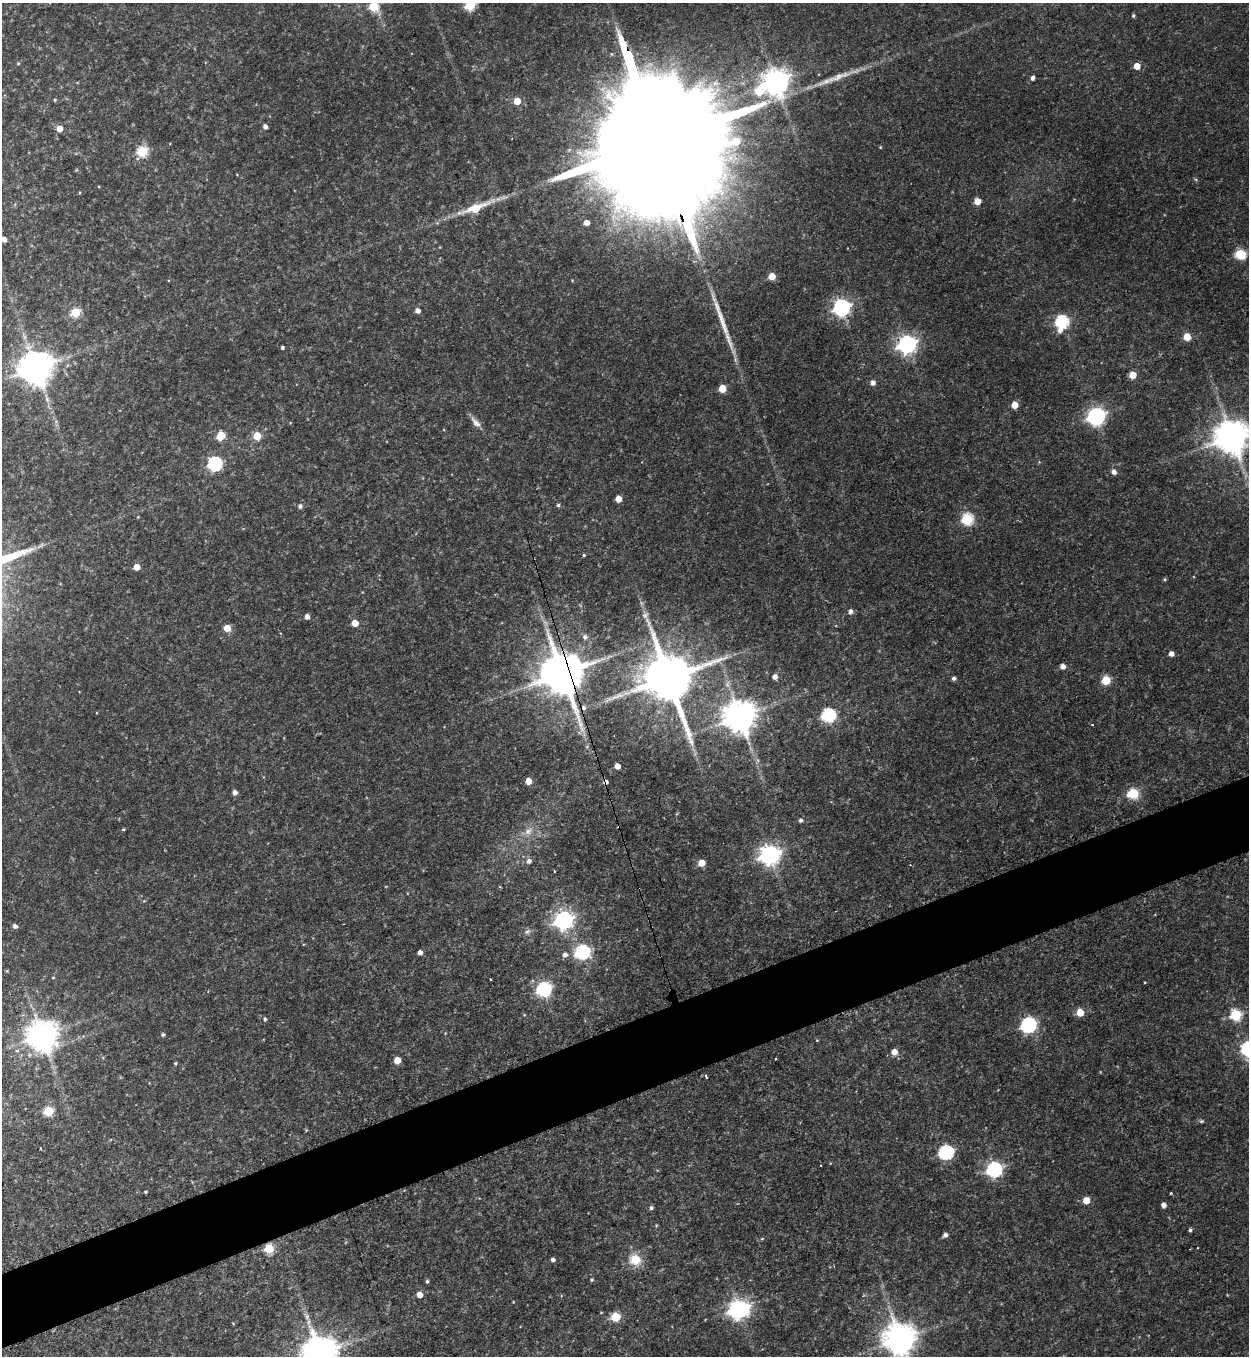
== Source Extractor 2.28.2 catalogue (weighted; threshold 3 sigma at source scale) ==
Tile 7 of 4 x 4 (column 3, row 2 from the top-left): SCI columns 2771-4017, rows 2728-4081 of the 5414 x 5454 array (HDU 1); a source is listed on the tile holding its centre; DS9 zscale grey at full resolution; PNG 1251 x 1358 px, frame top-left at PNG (2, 3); no overlay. Shown black and unused: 6% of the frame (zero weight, under 3 of 4 exposures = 3% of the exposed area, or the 3 px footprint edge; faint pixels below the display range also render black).
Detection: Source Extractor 2.28.2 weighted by HDU 2 'WHT'; one run over the whole footprint, this tile lists its part. Background 0.175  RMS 0.0097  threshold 0.0434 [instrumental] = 3 sigma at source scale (4.5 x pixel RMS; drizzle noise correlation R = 1.50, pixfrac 1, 0.05/0.05 arcsec/px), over >= 5 px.
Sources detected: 127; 1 too faint to see at this stretch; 6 cosmic-ray / hot-pixel residue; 1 long thin detection or spike segment (spike, bleed or trail) — not listed; the other 119 listed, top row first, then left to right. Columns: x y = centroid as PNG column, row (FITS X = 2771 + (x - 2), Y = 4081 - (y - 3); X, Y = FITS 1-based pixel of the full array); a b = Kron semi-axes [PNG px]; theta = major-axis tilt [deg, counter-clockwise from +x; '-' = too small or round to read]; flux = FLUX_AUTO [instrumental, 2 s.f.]
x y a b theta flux
470 5 6 5 - 66
373 6 8 6 -88 34
1133 16 5 4 - 1.3
18 64 5 3 - 0.88
1137 66 5 5 - 12
838 77 38 8 20 17
1032 78 5 4 - 2.7
776 82 8 8 - 1000
759 92 9 8 - 26
55 100 5 3 - 0.83
517 101 5 5 - 14
265 127 5 4 - 3.4
59 129 5 5 - 8.3
658 145 106 25 -72 96000
880 147 4 3 - 0.73
142 151 6 5 - 57
977 201 5 5 - 13
475 208 20 7 20 31
586 223 4 4 - 6.6
3 239 4 4 - 5.1
1240 254 10 9 - 19
772 276 5 5 - 16
841 307 7 7 - 300
417 311 5 5 - 4.8
75 312 5 5 - 45
1062 322 7 6 - 120
1187 337 5 5 - 17
907 344 7 7 - 420
282 348 3 3 - 1.7
36 368 10 9 - 2000
1133 375 5 5 - 17
873 383 5 5 - 4.3
722 389 5 5 - 22
1015 405 5 5 - 12
1096 416 8 7 - 340
476 422 18 7 -47 5.7
221 436 5 5 - 37
257 436 5 5 - 24
1231 437 10 10 - 1900
215 464 6 6 - 150
1114 472 6 5 - 4.1
618 499 5 5 - 12
558 505 4 4 - 1.7
300 506 6 5 - 2.9
967 519 6 6 - 82
584 555 4 4 - 1
136 567 5 5 - 10
850 612 5 5 - 3.8
645 615 7 6 - 2.5
307 617 5 4 - 4.5
355 623 5 5 - 14
227 628 5 5 - 11
585 637 6 5 - 2.6
1171 654 5 4 - 4.7
1062 666 5 5 - 5.2
562 673 13 11 -70 3900
775 677 6 5 - 4.4
668 678 15 12 -71 5700
954 678 5 4 - 2.5
1106 680 5 5 - 37
828 715 6 6 - 140
740 717 9 9 - 1800
1093 724 3 3 - 2.2
617 766 5 4 - 7.4
528 781 5 5 - 13
234 792 5 4 - 4.6
1133 794 6 5 - 60
800 820 5 4 - 2.2
123 829 4 3 - 0.96
528 831 10 8 51 5.9
770 855 8 7 - 510
529 861 6 5 - 3.5
701 863 5 5 - 14
910 865 3 2 - 1.3
554 871 3 3 - 2.3
564 920 7 7 - 360
15 926 5 4 - 3.1
527 931 8 6 32 2.7
420 952 4 4 - 4.1
582 952 7 6 - 160
565 955 6 6 - 3.6
53 977 4 3 - 0.69
490 979 2 2 - 1
544 989 7 6 - 150
1080 1013 5 5 - 19
1236 1015 6 6 - 66
265 1019 5 4 - 1.5
1028 1025 7 6 - 200
42 1035 9 9 - 1500
163 1035 4 4 - 1.7
817 1040 4 3 - 0.66
1248 1049 6 6 - 160
894 1052 5 5 - 8.8
776 1058 3 2 - 0.96
397 1060 5 5 - 13
175 1063 4 4 - 1.2
706 1076 3 2 - 2
48 1111 5 5 - 43
1201 1121 6 4 19 1.4
41 1149 3 2 - 1.7
946 1152 7 6 - 170
994 1170 7 6 - 210
145 1192 4 3 - 1
1086 1200 5 5 - 14
1163 1205 5 4 - 4.2
651 1208 5 5 - 2.1
1190 1230 4 4 - 1.7
945 1235 5 4 - 3.2
269 1249 5 5 - 42
553 1260 4 4 - 2.5
635 1260 15 14 - 16
592 1280 4 4 - 1.1
427 1281 4 4 - 1.7
420 1295 5 5 - 8.9
739 1309 9 7 13 470
307 1317 6 5 - 2.3
616 1317 5 5 - 42
900 1339 10 9 - 1500
319 1354 10 10 - 2100
Overlapping masked pixels (flux is a lower limit): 3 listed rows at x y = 658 145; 562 673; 269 1249
Isophote crosses this tile's border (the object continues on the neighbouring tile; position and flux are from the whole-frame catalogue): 8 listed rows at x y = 470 5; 373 6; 658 145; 3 239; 1231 437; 1248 1049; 900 1339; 319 1354